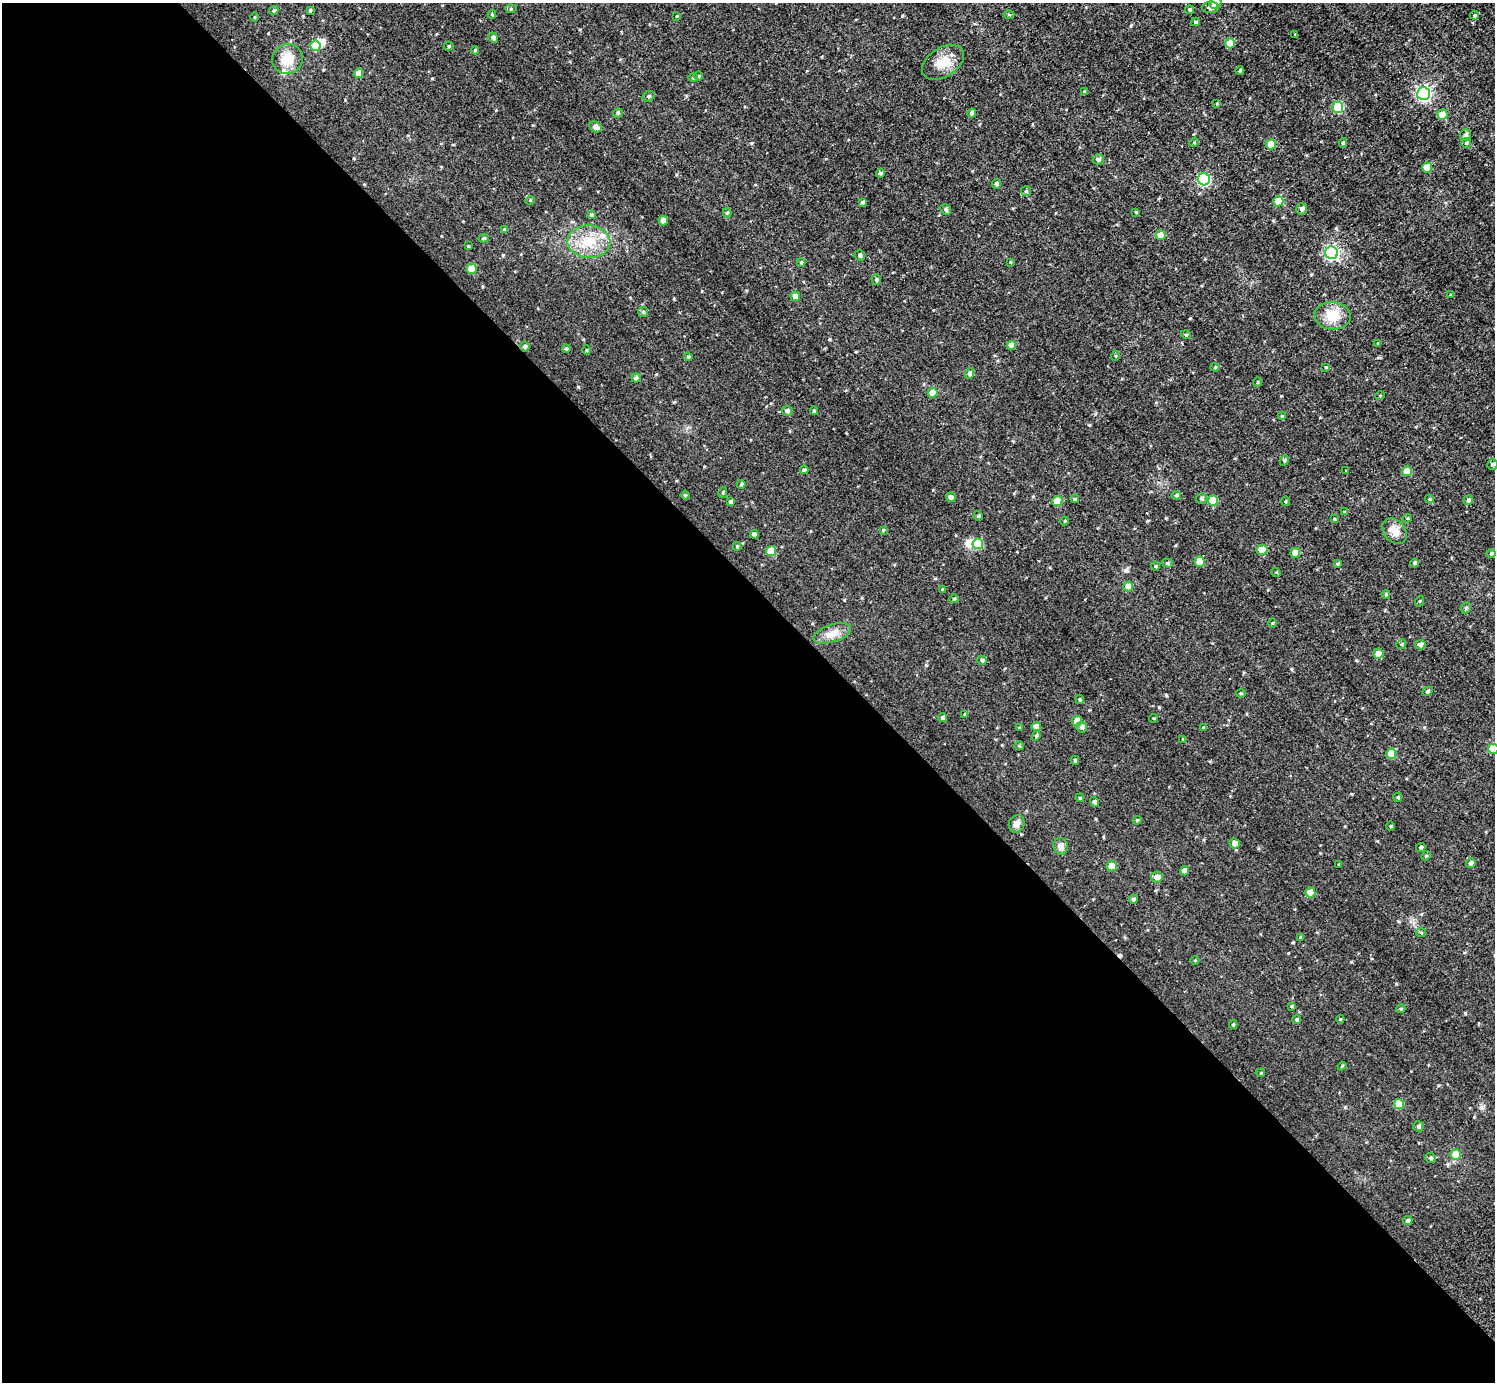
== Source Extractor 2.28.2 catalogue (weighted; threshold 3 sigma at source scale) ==
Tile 9 of 4 x 4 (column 1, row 3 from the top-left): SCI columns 6-1498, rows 1540-2919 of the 5983 x 5981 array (HDU 1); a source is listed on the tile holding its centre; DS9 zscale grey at full resolution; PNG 1497 x 1384 px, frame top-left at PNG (2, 3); each listed source drawn as its Kron ellipse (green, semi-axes under 4 px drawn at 4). Shown black and unused: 57% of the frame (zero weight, under 3 of 4 exposures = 1% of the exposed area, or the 3 px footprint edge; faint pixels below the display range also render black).
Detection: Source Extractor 2.28.2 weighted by HDU 2 'WHT'; one run over the whole footprint, this tile lists its part. Background 0.0567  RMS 0.062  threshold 0.28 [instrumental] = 3 sigma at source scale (4.5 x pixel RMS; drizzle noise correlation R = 1.50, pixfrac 1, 0.05/0.05 arcsec/px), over >= 5 px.
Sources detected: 190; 2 inside a brighter object's white glare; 1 cosmic-ray / hot-pixel residue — neither listed nor drawn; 2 inside a brighter listed object's ellipse — not listed separately; the other 185 listed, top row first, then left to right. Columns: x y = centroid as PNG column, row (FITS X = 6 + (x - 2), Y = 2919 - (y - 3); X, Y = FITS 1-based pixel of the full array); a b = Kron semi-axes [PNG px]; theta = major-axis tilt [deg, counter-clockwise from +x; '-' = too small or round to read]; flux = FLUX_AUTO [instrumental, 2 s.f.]
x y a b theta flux
1215 3 7 5 47 35
1210 7 8 5 1 18
511 9 6 4 0 6.5
310 10 3 3 - 6.5
1189 10 4 4 - 8.4
274 11 5 4 - 8.3
492 14 4 4 - 6.7
1009 15 5 3 - 6.2
1474 15 4 4 - 9.3
677 16 3 3 - 5.2
255 17 5 3 - 5.8
1195 22 4 3 - 9.5
1295 34 3 3 - 4.1
493 37 5 5 - 19
1230 43 5 5 - 120
315 46 5 5 - 130
449 46 5 4 - 7.3
475 50 4 4 - 7.6
287 59 15 15 - 110
943 62 23 14 33 100
1240 71 4 3 - 8.7
359 73 5 4 - 53
699 76 5 3 - 5.1
693 78 5 3 - 5.4
1084 92 4 4 - 9.8
1423 94 6 6 - 1300
649 96 6 5 - 12
1217 104 3 3 - 5.7
1338 107 5 5 - 320
618 113 5 4 - 8.6
972 113 4 4 - 20
1442 115 5 5 - 97
595 127 6 5 - 34
1465 135 6 5 - 12
1194 142 5 4 - 8.3
1343 143 5 4 - 8.9
1466 143 5 5 - 8.9
1271 144 5 5 - 90
1098 159 5 5 - 18
1427 168 5 5 - 110
880 173 4 3 - 13
1204 179 6 6 - 640
996 184 5 4 - 17
1026 191 5 5 - 9.5
530 200 5 3 - 4.9
1278 201 5 5 - 120
862 202 4 3 - 11
1301 209 6 5 - 19
946 210 5 5 - 12
1136 212 3 3 - 6.4
727 213 4 4 - 8.3
591 215 4 4 - 8.7
663 220 5 4 - 36
505 230 4 3 - 10
1161 235 5 5 - 83
484 238 5 4 - 9.8
589 242 21 16 -3 160
468 246 3 3 - 5.4
1331 253 6 6 - 1100
860 255 5 5 - 15
1010 262 3 3 - 4.3
801 263 4 4 - 6.3
472 269 5 5 - 120
876 279 5 4 - 10
1451 295 3 3 - 8.8
795 296 5 4 - 41
643 312 5 5 - 8.9
1332 316 18 14 -3 120
1186 335 5 3 - 5.9
1378 343 4 2 - 6.1
1011 345 4 4 - 46
525 347 5 5 - 12
566 349 4 3 - 8.7
586 350 5 3 - 5.4
1115 356 5 3 - 5
688 357 4 3 - 7
1215 367 4 4 - 6.4
1326 367 3 3 - 6.6
969 373 5 4 - 21
636 378 4 4 - 21
1257 382 5 3 - 6.4
933 393 5 5 - 79
1380 396 5 3 - 4.9
787 411 5 5 - 21
814 411 4 3 - 8.6
1282 416 4 4 - 8.3
1284 460 5 4 - 9
1492 464 5 5 - 9.7
804 470 4 4 - 14
1346 471 3 2 - 4.3
1407 471 5 5 - 98
741 484 4 4 - 8.9
723 492 5 4 - 7.3
685 495 4 4 - 7.1
1176 495 5 4 - 9.4
951 497 5 5 - 33
1201 498 5 5 - 12
1075 499 4 4 - 11
1429 499 4 4 - 7.1
1468 500 5 4 - 16
731 501 4 3 - 11
1057 501 5 5 - 110
1213 501 5 5 - 160
1285 501 5 3 - 6.9
1344 512 3 3 - 5.9
978 516 5 4 - 8
1407 518 4 4 - 6.4
1334 519 3 3 - 5.5
1065 521 4 4 - 6
883 530 4 4 - 5
1394 531 14 10 -50 57
754 534 4 4 - 28
978 544 5 5 - 200
737 546 4 4 - 7.2
1262 550 5 5 - 120
771 551 5 5 - 130
1295 553 5 5 - 84
1491 554 4 4 - 8.7
1200 561 5 5 - 82
1167 563 5 4 - 11
1414 563 4 4 - 12
1338 564 4 3 - 6.2
1155 566 4 4 - 6.2
1276 572 5 3 - 5.8
1128 586 5 5 - 58
942 589 3 3 - 6
1386 594 4 3 - 10
954 599 4 4 - 7.2
1420 601 5 3 - 5.8
1466 608 6 5 - 9.9
1273 623 4 3 - 5.9
832 633 19 8 18 59
1401 644 5 4 - 8.4
1420 645 5 4 - 22
1378 653 5 5 - 43
982 660 5 4 - 12
1427 691 5 4 - 9.5
1241 693 4 4 - 6.5
1080 699 4 3 - 7.8
965 714 4 4 - 6.6
943 717 4 4 - 13
1154 718 4 2 - 5.5
1077 721 5 5 - 88
1036 727 4 4 - 43
1082 727 5 5 - 12
1204 727 4 3 - 7.2
1019 728 4 3 - 5.7
1036 736 5 4 - 8.9
1183 739 4 3 - 5.6
1019 746 4 4 - 7.4
1493 749 5 5 - 160
1391 754 5 5 - 93
1075 760 4 3 - 7.7
1398 797 4 4 - 7.7
1080 798 4 3 - 5.3
1094 802 5 4 - 13
1137 820 4 4 - 7.6
1017 824 9 7 66 31
1390 826 4 3 - 5.4
1235 843 5 5 - 33
1061 846 8 7 - 35
1421 847 5 4 - 10
1426 856 5 4 - 7
1471 863 5 4 - 20
1339 865 3 3 - 7.5
1112 866 5 5 - 63
1185 871 4 4 - 41
1157 877 6 5 - 32
1310 892 5 5 - 95
1133 899 4 4 - 12
1421 932 5 4 - 8
1300 937 4 3 - 5.8
1195 960 4 3 - 4.9
1291 1006 4 4 - 6.6
1401 1009 4 4 - 8.4
1340 1019 4 4 - 6.1
1297 1020 4 4 - 9.7
1233 1024 4 4 - 8.5
1342 1066 4 4 - 6.2
1261 1073 4 3 - 5.4
1399 1104 5 5 - 100
1418 1126 5 5 - 13
1456 1154 5 5 - 110
1431 1158 5 5 - 11
1408 1221 4 4 - 12
Isophote crosses this tile's border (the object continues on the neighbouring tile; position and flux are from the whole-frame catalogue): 2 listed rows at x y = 1215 3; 1493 749